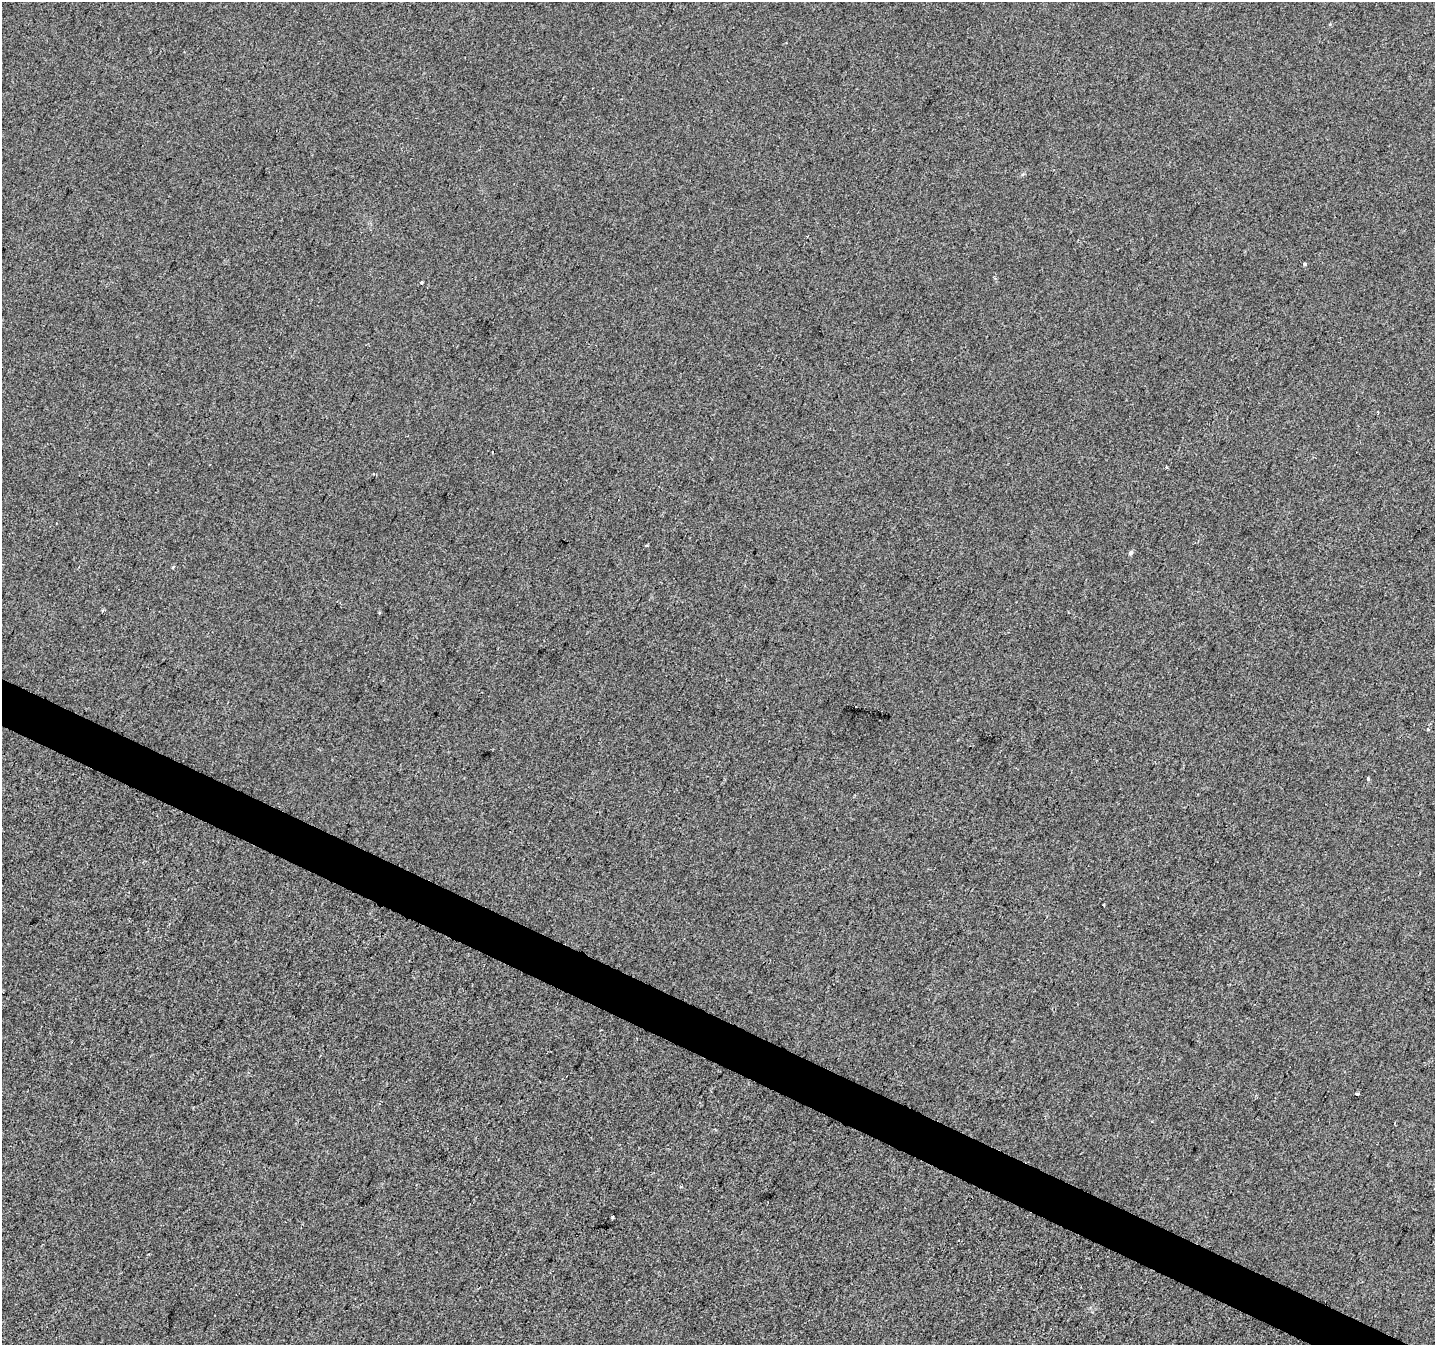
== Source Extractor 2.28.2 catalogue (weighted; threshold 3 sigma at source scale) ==
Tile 6 of 4 x 4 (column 2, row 2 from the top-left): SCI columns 1440-2872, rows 2954-4296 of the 5737 x 5840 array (HDU 1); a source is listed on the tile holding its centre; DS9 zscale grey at full resolution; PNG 1437 x 1347 px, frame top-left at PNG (2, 2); no overlay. Shown black and unused: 3% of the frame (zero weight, under 2 of 3 exposures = <1% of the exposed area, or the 3 px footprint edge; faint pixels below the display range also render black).
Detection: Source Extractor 2.28.2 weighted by HDU 2 'WHT'; one run over the whole footprint, this tile lists its part. Background 2.04e-04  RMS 0.0056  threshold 0.0252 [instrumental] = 3 sigma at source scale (4.5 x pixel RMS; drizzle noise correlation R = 1.50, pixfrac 1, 0.0396/0.0396 arcsec/px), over >= 5 px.
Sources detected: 13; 3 cosmic-ray / hot-pixel residue — not listed; the other 10 listed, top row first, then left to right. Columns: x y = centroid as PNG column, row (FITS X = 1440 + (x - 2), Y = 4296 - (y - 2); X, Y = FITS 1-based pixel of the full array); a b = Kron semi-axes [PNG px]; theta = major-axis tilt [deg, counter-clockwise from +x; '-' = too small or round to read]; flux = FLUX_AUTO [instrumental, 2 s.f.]
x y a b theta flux
1305 264 3 3 - 1.9
421 282 3 3 - 1
1378 412 3 2 - 0.36
1166 467 3 3 - 0.62
1130 553 5 5 - 1.5
103 610 3 3 - 1.2
856 706 3 3 - 2.4
1368 778 3 3 - 2.7
1357 1094 5 3 - 3.3
612 1217 3 2 - 0.85